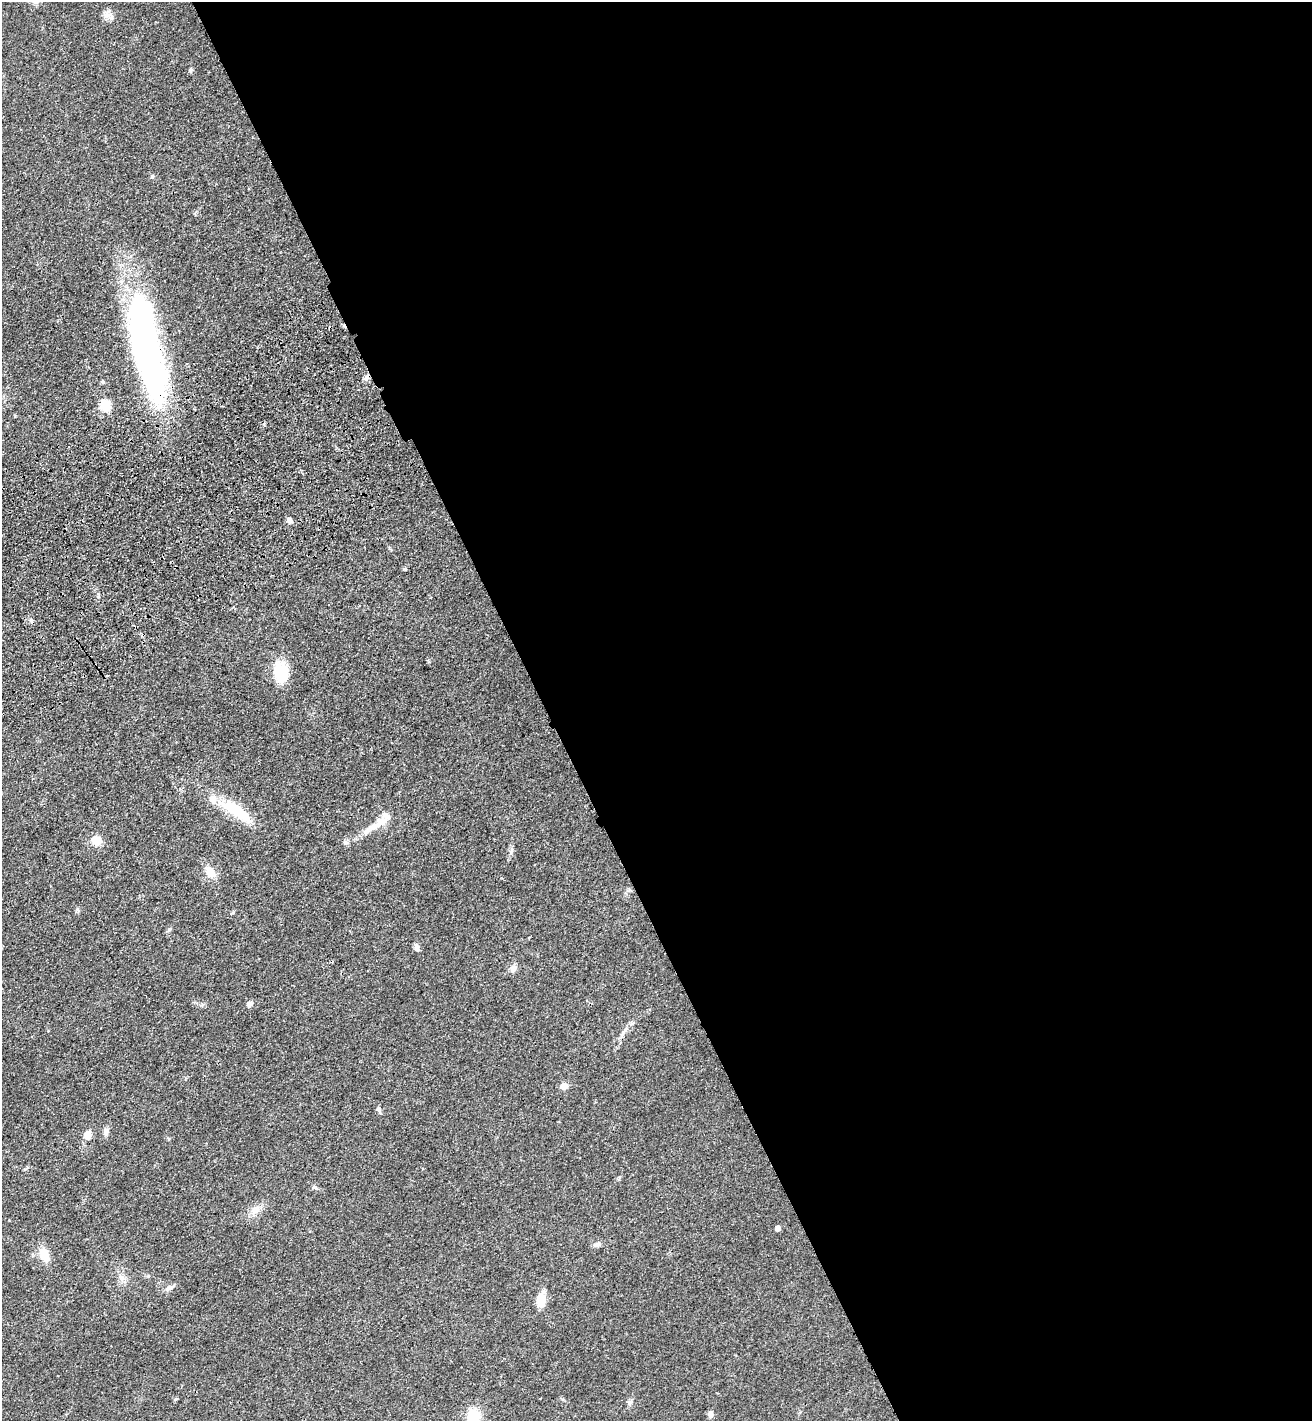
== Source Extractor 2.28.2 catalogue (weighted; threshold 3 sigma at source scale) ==
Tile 8 of 4 x 4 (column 4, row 2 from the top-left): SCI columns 4286-5595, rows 2947-4365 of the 5817 x 5892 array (HDU 1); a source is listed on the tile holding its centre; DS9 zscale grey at full resolution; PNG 1314 x 1423 px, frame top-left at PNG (2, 2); no overlay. Shown black and unused: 59% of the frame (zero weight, under 3 of 4 exposures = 6% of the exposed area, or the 3 px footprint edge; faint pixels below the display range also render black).
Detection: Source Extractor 2.28.2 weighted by HDU 2 'WHT'; one run over the whole footprint, this tile lists its part. Background 0.0553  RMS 0.0058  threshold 0.0261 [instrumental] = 3 sigma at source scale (4.5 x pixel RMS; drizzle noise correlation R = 1.50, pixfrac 1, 0.05/0.05 arcsec/px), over >= 5 px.
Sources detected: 33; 1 inside a brighter object's white glare — not listed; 1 inside a brighter listed object's ellipse — not listed separately; the other 31 listed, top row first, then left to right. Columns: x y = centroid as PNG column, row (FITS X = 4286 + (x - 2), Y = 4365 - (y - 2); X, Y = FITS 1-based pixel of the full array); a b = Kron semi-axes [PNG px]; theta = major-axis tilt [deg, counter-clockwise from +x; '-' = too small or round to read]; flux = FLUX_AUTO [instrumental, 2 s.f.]
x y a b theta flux
108 15 16 8 -39 3.5
191 70 5 5 - 0.91
152 176 5 4 - 0.77
146 348 120 30 -78 200
366 378 10 4 50 1.7
103 382 5 4 - 0.77
105 405 6 5 - 32
289 520 6 5 - 2.2
281 672 25 17 -82 17
236 811 47 13 -35 23
372 828 27 8 34 9.6
96 840 14 13 - 5.5
346 843 7 4 1 1.1
210 872 16 10 -57 6.4
417 947 10 6 -75 1.9
513 968 9 8 - 2.6
250 1004 8 6 48 1.7
564 1086 8 7 - 3.5
379 1109 7 6 - 1.5
106 1131 11 6 66 2.1
87 1135 13 9 63 3.9
315 1188 6 4 -3 0.93
254 1211 10 7 39 3.1
778 1228 4 4 - 3
597 1245 12 5 22 1.8
44 1255 15 10 -68 8.8
168 1288 10 6 26 2.4
541 1301 17 10 85 7.2
630 1402 6 6 - 1.3
711 1414 9 5 88 2.1
474 1416 19 16 -71 12
Overlapping masked pixels (flux is a lower limit): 2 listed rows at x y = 146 348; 366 378
Isophote crosses this tile's border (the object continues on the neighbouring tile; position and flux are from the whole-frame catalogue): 1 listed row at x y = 474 1416
Unlisted compact peaks at least as high as the median listed source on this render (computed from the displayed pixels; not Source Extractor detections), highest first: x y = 77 909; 169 929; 511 852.